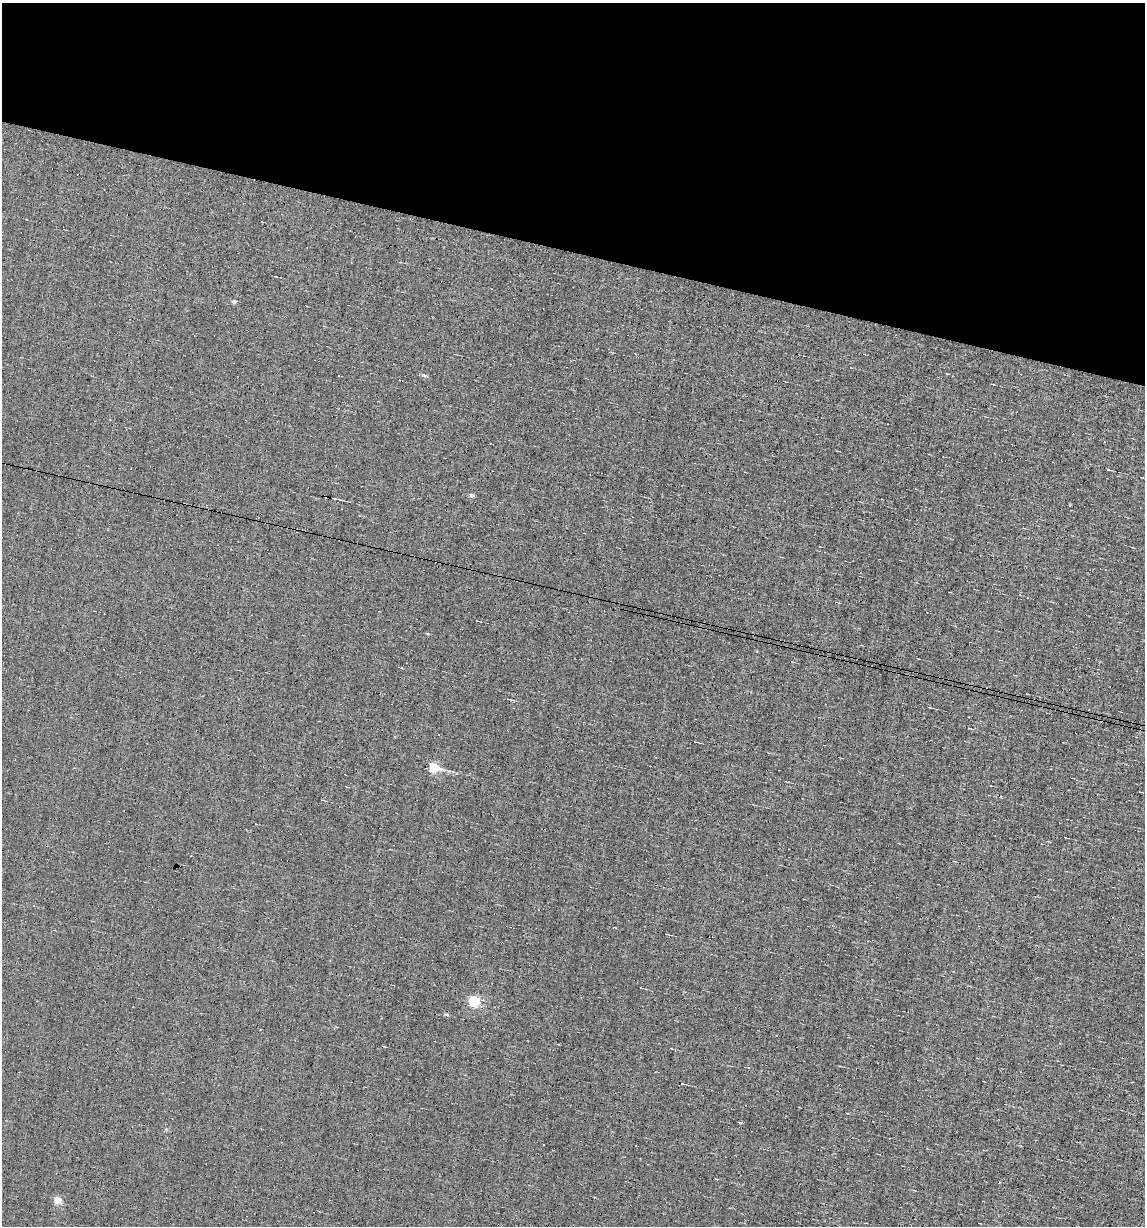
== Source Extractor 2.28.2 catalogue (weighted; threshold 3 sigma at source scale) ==
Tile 2 of 4 x 4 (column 2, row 1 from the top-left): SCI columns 1259-2401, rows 3672-4895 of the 4919 x 4895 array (HDU 1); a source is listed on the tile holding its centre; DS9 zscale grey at full resolution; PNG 1147 x 1228 px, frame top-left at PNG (2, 3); no overlay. Shown black and unused: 21% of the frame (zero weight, under 5 of 9 exposures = <1% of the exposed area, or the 3 px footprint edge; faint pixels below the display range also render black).
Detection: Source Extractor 2.28.2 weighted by HDU 2 'WHT'; one run over the whole footprint, this tile lists its part. Background 0.0012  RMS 0.038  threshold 0.157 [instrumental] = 3 sigma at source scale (4.09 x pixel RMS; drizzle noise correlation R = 1.36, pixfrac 0.8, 0.05/0.05 arcsec/px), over >= 5 px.
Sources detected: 21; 10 cosmic-ray / hot-pixel residue — not listed; the other 11 listed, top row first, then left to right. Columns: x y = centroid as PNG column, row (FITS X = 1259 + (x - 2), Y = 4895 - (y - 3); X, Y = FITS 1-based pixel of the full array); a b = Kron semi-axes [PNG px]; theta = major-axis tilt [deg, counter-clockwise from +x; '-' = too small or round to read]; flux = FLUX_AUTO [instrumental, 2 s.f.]
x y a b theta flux
234 301 5 4 - 12
423 375 6 5 - 7.5
1108 470 3 2 - 4.8
471 495 4 4 - 13
336 499 11 2 -13 8.6
695 742 3 2 - 1.8
433 767 5 5 - 270
474 1001 5 5 - 420
446 1014 7 3 1 5.7
683 1084 5 2 - 3.2
57 1200 5 4 - 80